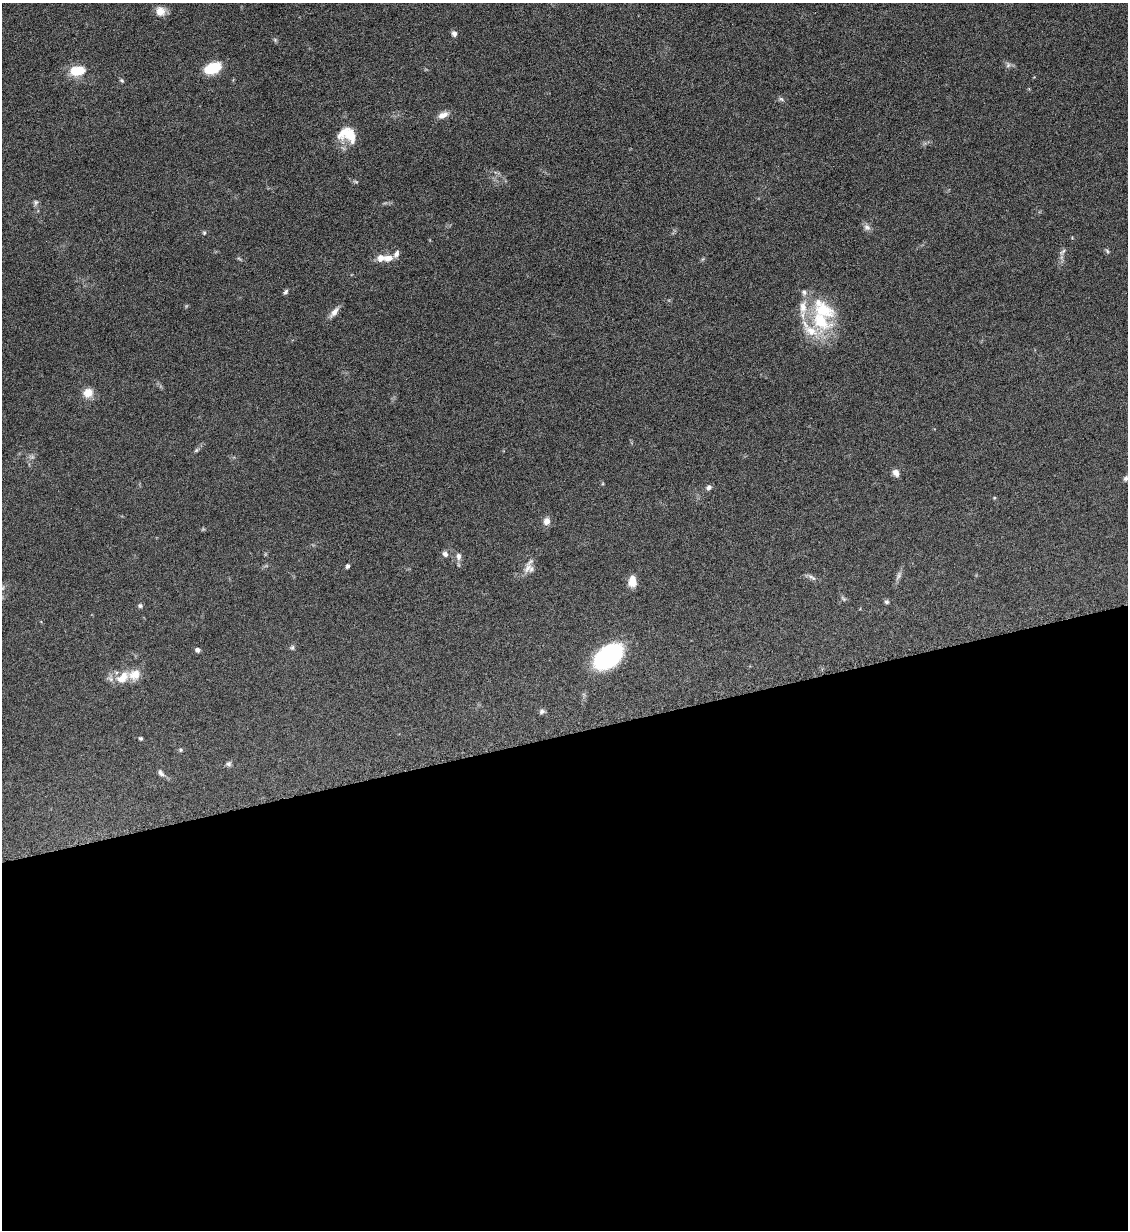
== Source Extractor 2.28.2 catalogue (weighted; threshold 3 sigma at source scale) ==
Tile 15 of 4 x 4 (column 3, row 4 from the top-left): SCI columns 2391-3516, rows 9-1236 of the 4901 x 4928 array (HDU 1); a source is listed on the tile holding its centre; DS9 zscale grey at full resolution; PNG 1130 x 1232 px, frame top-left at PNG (2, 3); no overlay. Shown black and unused: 40% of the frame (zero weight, under 6 of 12 exposures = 1% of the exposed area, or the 3 px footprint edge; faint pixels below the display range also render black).
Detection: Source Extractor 2.28.2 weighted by HDU 2 'WHT'; one run over the whole footprint, this tile lists its part. Background 0.101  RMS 0.004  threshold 0.0162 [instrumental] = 3 sigma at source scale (4.09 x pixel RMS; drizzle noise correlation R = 1.36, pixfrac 0.8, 0.05/0.05 arcsec/px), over >= 5 px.
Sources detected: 52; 8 inside a brighter listed object's ellipse — not listed separately; the other 44 listed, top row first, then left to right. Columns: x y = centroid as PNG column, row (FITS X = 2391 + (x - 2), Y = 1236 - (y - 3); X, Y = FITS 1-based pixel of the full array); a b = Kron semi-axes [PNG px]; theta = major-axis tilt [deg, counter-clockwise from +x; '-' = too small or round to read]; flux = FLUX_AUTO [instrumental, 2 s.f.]
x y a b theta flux
160 11 12 11 - 2.9
454 33 7 6 - 1.2
1008 65 7 5 46 0.91
212 68 17 10 19 11
78 71 19 11 9 7.9
122 80 6 4 -44 0.55
781 99 7 4 -43 0.69
443 115 13 7 25 2.6
347 135 23 17 -18 8.6
356 182 6 4 -19 0.45
36 202 7 5 72 0.77
867 227 10 8 -30 1.5
204 233 5 4 - 0.49
1063 251 11 4 44 0.93
1107 251 7 4 -47 0.53
388 258 12 8 12 2.8
286 292 6 5 - 0.79
334 312 14 7 52 2.2
820 321 36 21 -43 20
88 393 11 10 - 4
196 450 6 5 - 0.55
896 473 9 7 -56 1.9
1126 478 7 5 58 0.8
709 488 7 6 - 1.1
994 498 4 3 - 0.35
547 521 10 8 66 2.1
445 554 6 6 - 1.4
459 556 10 7 89 1.6
348 566 4 4 - 0.8
528 568 16 8 56 2.7
898 576 13 4 72 1.3
813 578 6 5 - 0.72
632 581 12 8 84 4.1
887 602 6 5 - 0.69
140 606 6 5 - 0.74
292 647 7 5 89 0.7
198 650 5 4 - 1.3
608 656 30 18 41 41
123 677 20 12 44 6.1
542 711 8 6 24 0.91
141 738 4 3 - 0.72
181 750 6 4 89 0.46
229 764 7 6 - 0.81
161 773 9 6 -55 1.1